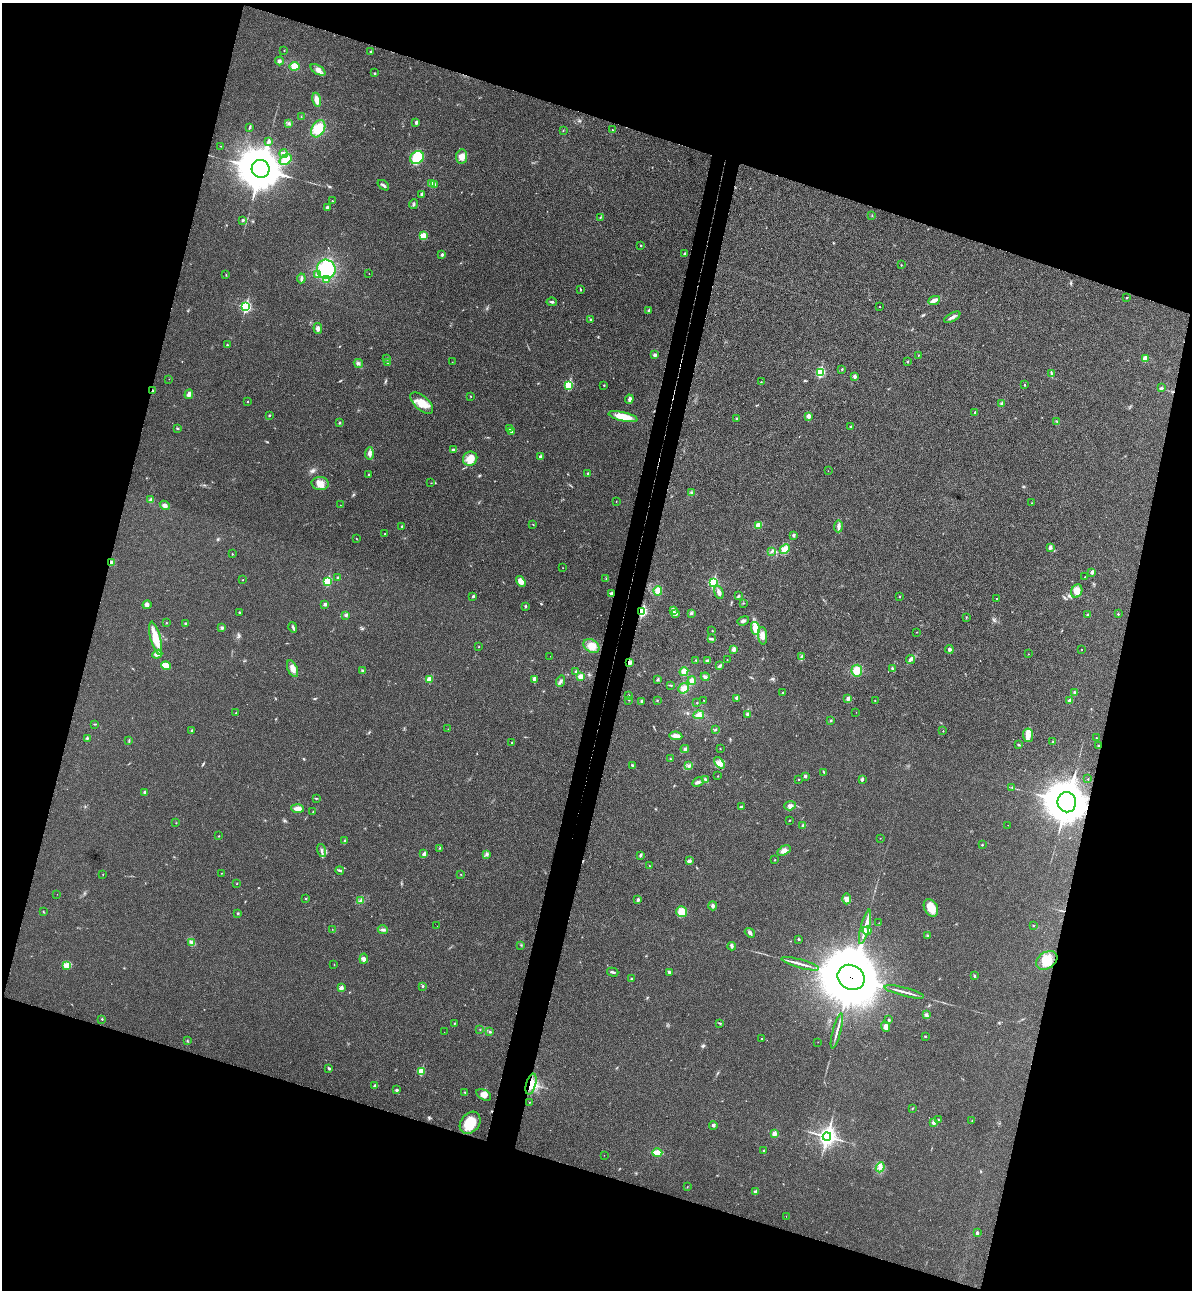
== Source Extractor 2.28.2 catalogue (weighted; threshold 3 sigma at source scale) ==
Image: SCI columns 181-4939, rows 24-5174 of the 5243 x 5193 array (HDU 1 of 3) = the unmasked area's bounding box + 8 px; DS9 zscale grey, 4 x 4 block average (1 PNG px = mean of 4 x 4 image px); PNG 1194 x 1292 px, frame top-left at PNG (2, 3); each listed source drawn as its Kron ellipse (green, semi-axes under 4 px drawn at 4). Shown black and unused: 36% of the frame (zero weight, under 3 of 4 exposures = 6% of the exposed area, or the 3 px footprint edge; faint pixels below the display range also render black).
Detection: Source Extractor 2.28.2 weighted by HDU 2 'WHT'. Background 0.0266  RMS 0.0065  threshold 0.0292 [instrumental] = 3 sigma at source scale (4.5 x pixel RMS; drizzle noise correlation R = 1.50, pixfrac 1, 0.05/0.05 arcsec/px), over >= 5 px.
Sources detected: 346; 1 too faint to see at this stretch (4 x 4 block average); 1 cosmic-ray / hot-pixel residue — neither listed nor drawn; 2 coinciding with a brighter row at this scale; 5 inside a brighter listed object's ellipse — not listed separately; the other 337 listed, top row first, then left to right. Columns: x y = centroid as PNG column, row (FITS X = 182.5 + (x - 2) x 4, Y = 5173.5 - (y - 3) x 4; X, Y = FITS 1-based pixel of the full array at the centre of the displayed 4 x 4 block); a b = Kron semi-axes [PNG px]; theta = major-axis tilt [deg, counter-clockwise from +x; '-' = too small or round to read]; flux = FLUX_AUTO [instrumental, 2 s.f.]
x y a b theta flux
284 51 2 2 - 0.9
371 52 2 2 - 11
279 61 4 3 - 7.7
294 66 5 4 - 38
318 70 8 3 -30 15
375 73 2 2 - 3
317 100 7 4 -77 27
301 116 2 2 - 1
416 122 2 2 - 22
289 123 3 2 - 4.4
250 127 4 2 - 5.3
318 129 9 6 60 80
612 130 2 2 - 2.2
563 131 2 2 - 1.6
268 141 2 2 - 2.1
221 146 2 2 - 1.2
283 154 4 3 - 17
462 157 7 5 81 30
417 158 7 6 - 79
286 160 6 4 37 51
261 169 9 9 - 13000
432 184 2 2 - 77
383 185 6 2 -38 7.5
435 185 2 2 - 13
422 194 2 2 - 17
332 201 2 2 - 3.3
414 204 5 2 - 5.1
327 207 4 3 - 5.7
872 215 2 2 - 1.5
600 218 4 2 - 3.2
243 220 2 2 - 5.7
423 236 2 2 - 140
641 246 2 2 - 3.5
684 253 3 3 - 4.9
442 255 2 2 - 17
901 265 2 2 - 1.9
326 269 9 9 - 190
369 273 2 2 - 0.97
317 274 3 3 - 7.3
226 275 2 2 - 1.6
301 278 5 3 - 8.2
327 279 3 2 - 4.5
580 289 3 2 - 2.8
1126 298 2 2 - 1.7
934 300 6 3 25 26
552 302 5 2 - 6
245 307 3 2 - 510
880 307 2 2 - 2.6
649 311 2 2 - 20
952 317 9 3 30 13
590 319 2 2 - 9.2
318 328 5 3 - 9.8
227 345 2 2 - 4.6
655 355 3 3 - 9.6
918 355 2 2 - 2.1
1145 358 2 2 - 89
387 359 2 2 - 2
452 362 2 2 - 1.3
907 362 2 2 - 5.9
358 363 5 3 - 8.2
388 363 3 2 - 3.2
842 369 2 2 - 3.1
820 372 3 2 - 330
1051 373 3 2 - 3.6
855 376 2 2 - 26
169 379 2 2 - 0.9
761 382 2 2 - 3.2
569 385 2 2 - 220
604 385 2 2 - 4.7
1025 385 2 2 - 2.8
1162 388 3 2 - 4.1
153 390 3 2 - 4
189 394 5 3 - 17
471 396 2 2 - 1.4
629 399 4 4 - 8
247 401 2 2 - 1.6
422 403 14 7 -42 58
1002 403 3 3 - 6.2
975 412 3 2 - 4.5
269 415 2 2 - 3.4
809 416 2 2 - 56
623 417 15 4 -12 66
737 419 2 2 - 2.4
1057 422 3 2 - 2.3
339 423 2 2 - 3.5
850 427 2 2 - 8
178 428 4 2 - 3.4
509 429 2 2 - 1.4
512 431 2 2 - 28
453 450 4 3 - 7
369 453 6 4 85 15
540 457 3 2 - 13
470 459 7 6 - 50
828 471 2 2 - 0.75
588 474 2 2 - 19
369 475 2 2 - 4.5
431 483 2 2 - 1.4
320 484 8 6 -4 33
691 493 3 2 - 3.4
151 500 3 3 - 9.4
616 501 2 2 - 1.1
1031 503 2 2 - 1.2
165 505 5 4 - 11
340 505 2 2 - 0.97
533 524 2 2 - 1.4
758 525 3 3 - 27
402 526 2 2 - 5.6
838 526 6 3 88 13
385 534 2 2 - 3
793 535 4 3 - 4.8
356 538 2 2 - 1.3
1050 547 4 3 - 9.8
785 549 6 4 45 36
772 551 3 2 - 4.2
232 554 2 2 - 3
111 563 3 3 - 11
563 568 2 2 - 0.91
1092 572 2 2 - 27
1085 577 2 2 - 2.5
338 578 3 3 - 4.6
606 579 3 2 - 2.7
243 580 2 2 - 1.5
327 581 2 2 - 230
521 581 6 4 -58 30
713 582 2 2 - 360
658 591 5 4 - 26
1077 591 7 5 64 24
719 592 7 3 -71 15
612 593 3 2 - 11
473 596 2 2 - 16
739 596 3 2 - 3
900 596 2 2 - 1.7
996 598 2 2 - 2
743 603 2 2 - 1.1
325 604 3 3 - 7.1
147 605 4 4 - 8.5
525 606 2 2 - 11
673 610 4 3 - 8.8
642 611 2 2 - 370
239 612 2 2 - 2.6
691 613 3 2 - 4.3
676 614 2 2 - 14
1118 614 2 2 - 5.9
346 615 3 2 - 4.9
1088 615 3 2 - 5.4
966 617 3 2 - 2
743 621 6 3 20 8.6
166 623 2 2 - 3.2
185 623 3 2 - 2.8
293 627 5 2 - 6.4
222 628 3 2 - 6.5
755 628 6 4 -78 38
712 631 2 2 - 1.6
916 632 2 2 - 1.2
763 636 9 4 -85 26
156 638 17 5 -75 68
712 639 4 2 - 4.4
591 646 8 6 -33 27
479 647 2 2 - 2.3
734 649 3 3 - 15
949 649 4 3 - 6.9
1081 649 2 2 - 1
157 654 5 3 - 14
1028 654 2 2 - 2.1
550 656 2 2 - 0.5
801 657 3 2 - 2.4
911 659 4 3 - 8.4
696 660 2 2 - 2.3
727 660 2 2 - 1.2
707 661 3 2 - 8.9
630 663 4 2 - 6.3
166 666 5 3 - 39
720 666 3 2 - 7.3
293 669 9 4 -66 25
893 669 4 3 - 5.5
362 670 2 2 - 4.6
857 671 6 5 - 42
576 672 3 2 - 5.1
684 672 4 4 - 28
581 676 4 3 - 15
705 677 4 2 - 12
429 679 2 2 - 70
534 679 4 2 - 12
658 680 3 3 - 4.4
560 681 6 2 72 8.3
692 681 4 3 - 17
670 685 3 2 - 2.6
683 688 6 4 38 25
783 692 2 2 - 1.9
1075 693 3 2 - 4
629 695 2 2 - 1.8
737 698 3 3 - 8.2
848 698 2 2 - 37
629 700 2 2 - 1.2
657 700 2 2 - 2.3
703 700 2 2 - 1.2
875 700 2 2 - 1.1
641 701 2 2 - 11
1070 701 2 2 - 31
697 702 2 2 - 1.6
856 712 2 2 - 1.1
236 713 2 2 - 3.9
747 714 2 2 - 9.8
699 715 5 4 - 18
831 721 2 2 - 3.1
95 724 3 2 - 2.6
448 729 2 2 - 1.5
715 730 3 2 - 4.2
192 731 2 2 - 7.5
943 731 2 2 - 1.9
1028 735 7 5 -82 21
676 736 6 3 -9 25
87 738 3 2 - 4.5
1096 738 2 2 - 1.4
129 741 3 2 - 2.7
1053 741 2 2 - 2.8
512 743 2 2 - 2.2
1019 745 3 2 - 2.9
1099 746 2 2 - 3.4
685 749 4 3 - 7
720 749 2 2 - 1.2
670 758 2 2 - 1.7
719 763 6 4 -49 18
632 765 3 2 - 4
689 766 3 3 - 7.4
824 772 2 2 - 2.8
718 776 2 2 - 1.6
805 776 2 2 - 16
862 779 2 2 - 20
1088 779 2 2 - 1.8
706 780 4 2 - 7.7
799 780 2 2 - 1
698 782 6 2 29 8
1012 788 2 2 - 1.6
144 792 3 2 - 4.7
316 798 3 2 - 2.1
1067 802 10 9 - 9600
790 806 6 4 18 12
741 807 3 2 - 4.6
298 809 6 3 -3 24
313 812 2 2 - 1.5
790 820 2 2 - 2.1
176 823 2 2 - 1.1
1008 825 2 2 - 1.1
803 826 3 2 - 5.7
219 836 2 2 - 3.5
880 838 2 2 - 0.9
345 841 3 2 - 4
982 845 2 2 - 5.7
440 848 2 2 - 2
322 850 6 2 -75 9.3
784 851 7 4 29 18
424 854 2 2 - 38
486 855 2 2 - 3.4
640 855 3 2 - 6
775 860 2 2 - 1.8
689 861 3 2 - 12
649 866 2 2 - 2.6
340 870 4 2 - 6.1
221 873 2 2 - 1.8
103 874 2 2 - 1.6
461 874 2 2 - 1.1
237 883 2 2 - 1.7
57 894 2 2 - 0.87
306 899 2 2 - 2.1
846 899 5 4 - 12
638 900 2 2 - 20
360 901 3 2 - 4.8
713 906 4 3 - 8.3
931 908 9 6 -61 55
43 911 2 2 - 1.8
682 912 5 5 - 59
238 913 2 2 - 8.7
879 923 2 2 - 1.7
437 926 2 2 - 0.69
1033 926 2 2 - 1.3
865 927 17 2 75 23
332 929 2 2 - 1
383 930 5 2 - 8.7
867 931 4 3 - 9.3
750 933 5 3 - 8.2
927 935 3 2 - 2.1
799 939 2 2 - 3.7
192 942 2 2 - 4.4
521 945 2 2 - 1.5
732 946 4 2 - 6.4
364 959 5 3 - 9.7
1047 960 11 8 34 67
334 964 2 2 - 1.2
800 964 19 2 -16 21
67 965 3 3 - 9.6
613 972 6 2 -16 6.8
669 972 3 3 - 4.9
974 976 3 2 - 3.9
851 977 14 12 -30 36000
631 979 3 2 - 2.9
422 986 2 2 - 3.3
341 988 2 2 - 50
904 992 20 2 -15 18
926 1015 4 3 - 8.6
102 1019 2 2 - 2.6
889 1020 3 2 - 3.9
454 1023 2 2 - 3.5
719 1023 3 2 - 3.2
885 1026 5 4 - 18
480 1030 2 2 - 1.4
837 1031 18 2 75 16
444 1032 2 2 - 0.85
490 1032 3 2 - 3.4
925 1036 2 2 - 5.4
762 1038 3 2 - 1.6
187 1041 2 2 - 2.2
818 1042 2 2 - 0.87
329 1068 4 2 - 4.2
421 1071 2 2 - 140
531 1084 11 5 74 52
375 1086 4 3 - 8.4
396 1090 3 2 - 6
465 1092 2 2 - 2.8
484 1095 8 5 -30 20
529 1102 2 2 - 1.1
912 1108 2 2 - 1.5
938 1120 3 2 - 2.7
972 1121 2 2 - 1.2
934 1122 4 3 - 13
470 1123 12 9 50 100
713 1126 4 3 - 5.7
774 1134 2 2 - 57
827 1136 4 3 - 1600
764 1151 2 2 - 10
657 1153 5 3 - 50
604 1155 2 2 - 0.77
880 1167 5 4 - 14
687 1187 2 2 - 1.4
755 1192 2 2 - 28
786 1216 2 2 - 0.51
977 1233 3 2 - 7.6
Overlapping masked pixels (flux is a lower limit): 7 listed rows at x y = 153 390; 111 563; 612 593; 642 611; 1067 802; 851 977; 531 1084
Diffuse or blended objects may show on this block-average render without a row.